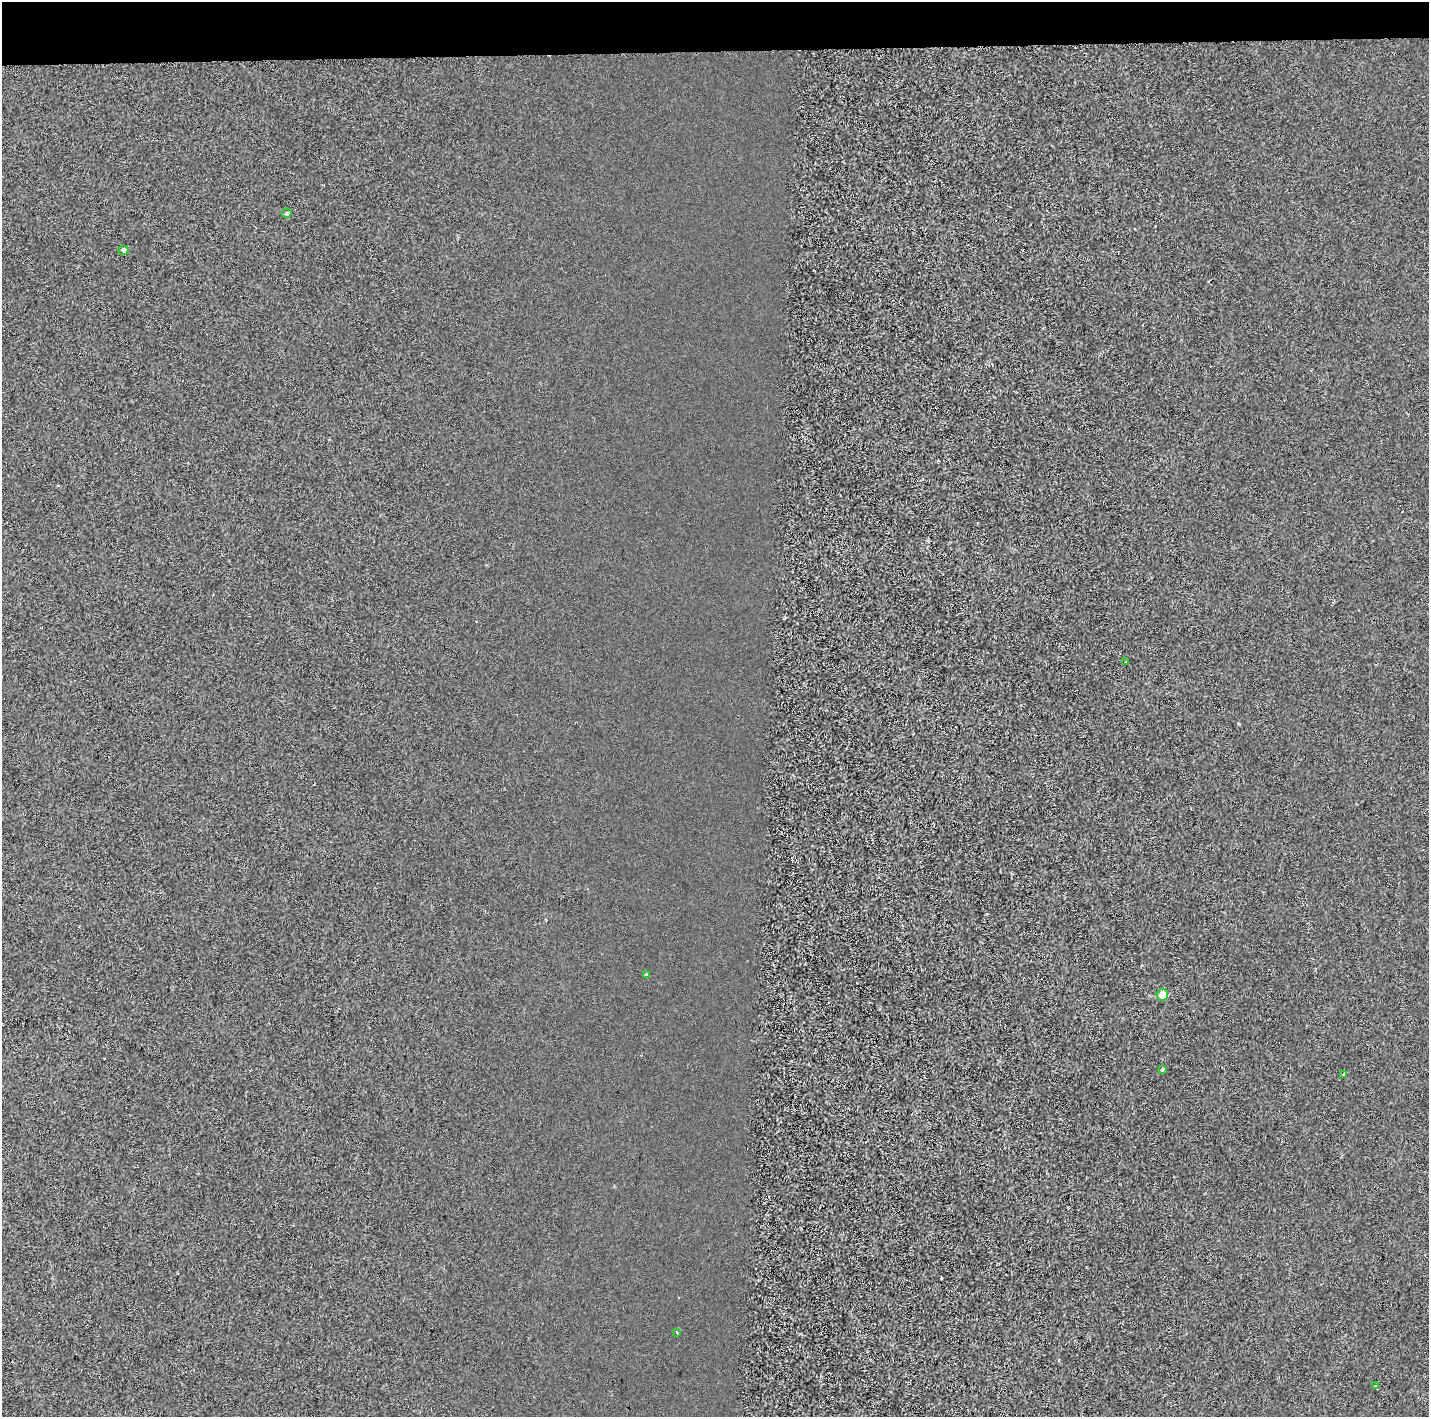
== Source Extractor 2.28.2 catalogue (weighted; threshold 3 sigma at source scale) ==
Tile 2 of 3 x 3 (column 2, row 1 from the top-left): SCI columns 1440-2866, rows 2982-4396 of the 4296 x 4548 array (HDU 1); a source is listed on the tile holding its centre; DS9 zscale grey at full resolution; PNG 1431 x 1419 px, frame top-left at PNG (2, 2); each listed source drawn as its Kron ellipse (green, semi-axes under 4 px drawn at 4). Shown black and unused: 4% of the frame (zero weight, under 2 of 3 exposures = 1% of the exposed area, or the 3 px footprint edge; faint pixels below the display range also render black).
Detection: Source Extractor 2.28.2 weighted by HDU 2 'WHT'; one run over the whole footprint, this tile lists its part. Background 4.30e-04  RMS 0.0048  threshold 0.0216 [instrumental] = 3 sigma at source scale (4.5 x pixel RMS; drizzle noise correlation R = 1.50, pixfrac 1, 0.0396/0.0396 arcsec/px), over >= 5 px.
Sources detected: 13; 4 cosmic-ray / hot-pixel residue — neither listed nor drawn; the other 9 listed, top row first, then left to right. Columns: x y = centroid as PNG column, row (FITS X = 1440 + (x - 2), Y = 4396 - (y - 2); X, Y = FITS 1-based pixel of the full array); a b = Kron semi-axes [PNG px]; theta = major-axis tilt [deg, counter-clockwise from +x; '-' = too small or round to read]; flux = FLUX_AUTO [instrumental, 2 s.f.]
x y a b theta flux
287 213 5 4 - 0.79
123 250 5 5 - 1.1
1125 662 3 2 - 0.51
647 975 4 3 - 1
1162 995 6 6 - 6
1162 1069 4 3 - 0.99
1344 1075 3 3 - 2.4
677 1333 4 3 - 0.36
1375 1386 3 2 - 0.39